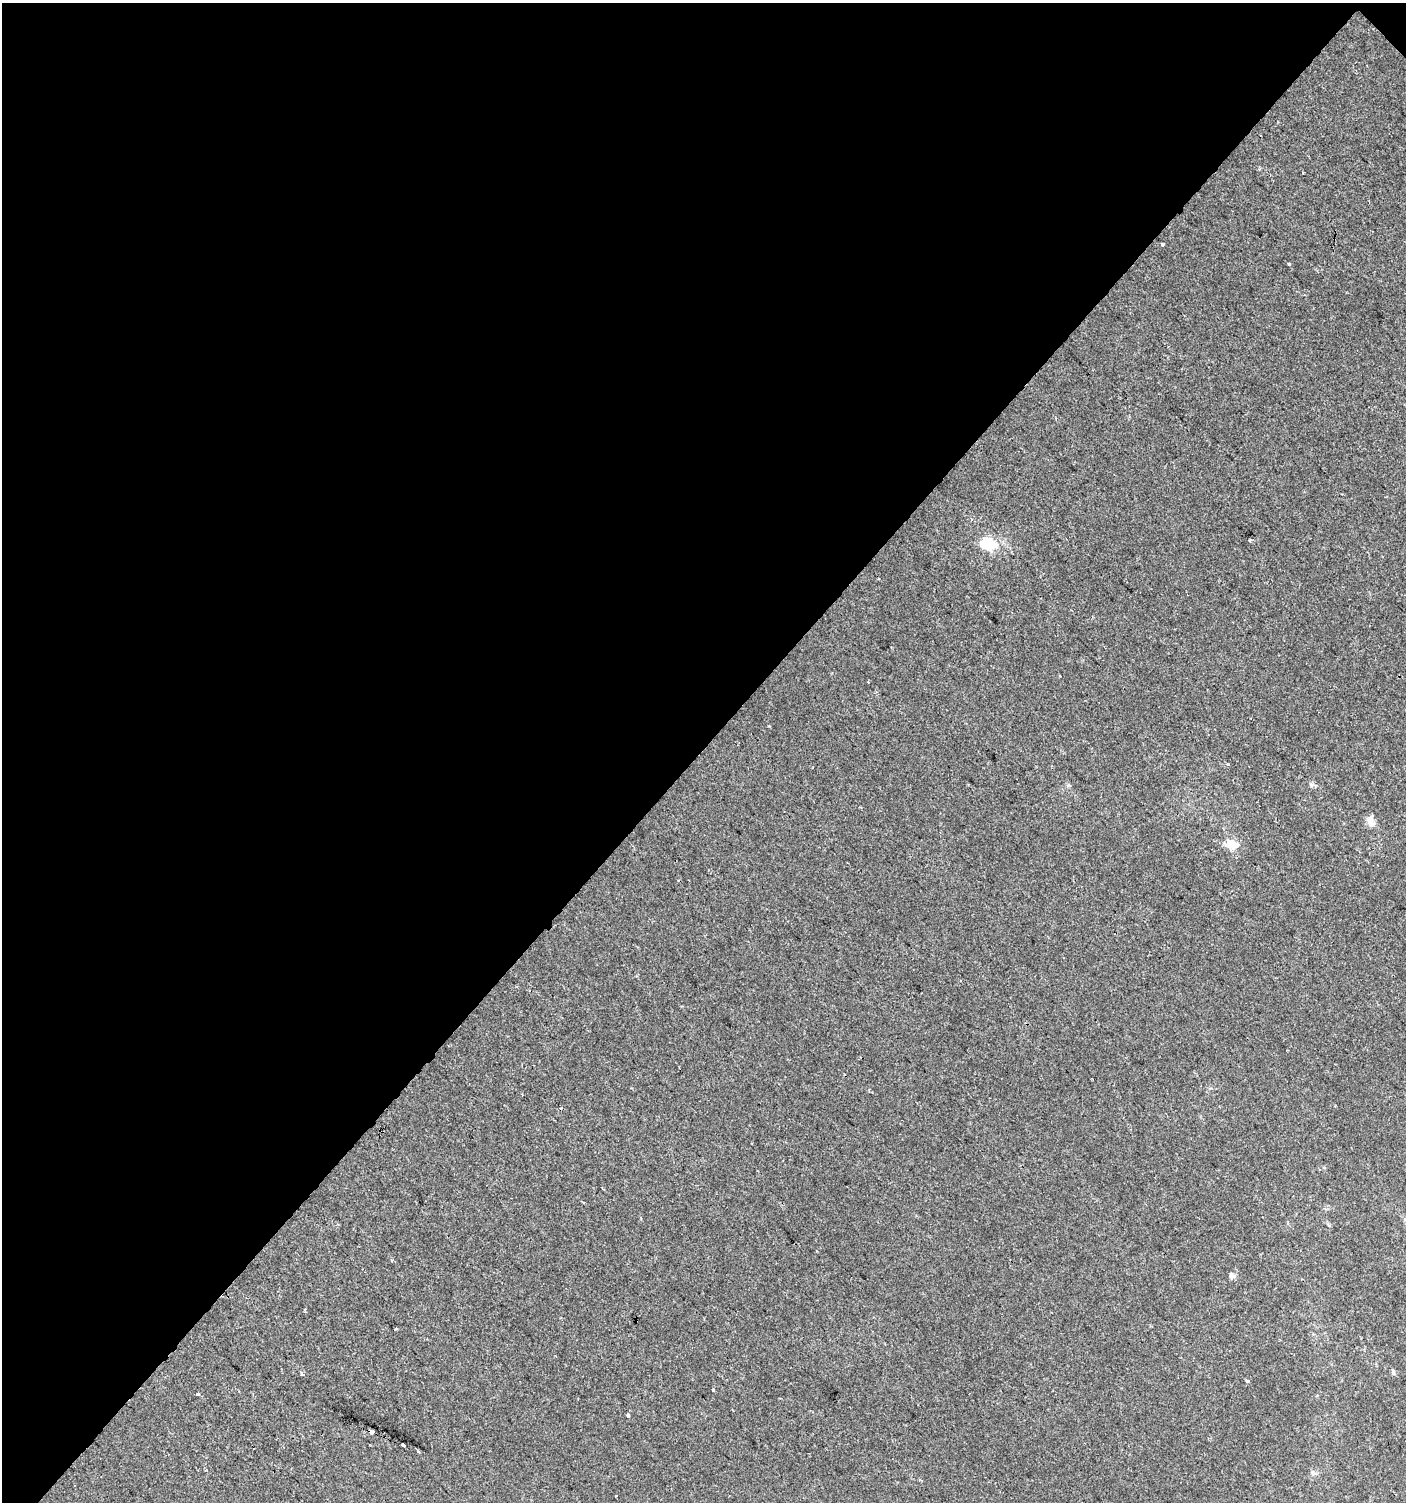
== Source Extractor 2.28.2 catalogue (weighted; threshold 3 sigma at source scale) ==
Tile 1 of 2 x 2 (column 1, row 1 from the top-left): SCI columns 106-1509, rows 1501-3000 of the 3001 x 3001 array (HDU 1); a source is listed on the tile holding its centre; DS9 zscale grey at full resolution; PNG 1408 x 1504 px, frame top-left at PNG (2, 3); no overlay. Shown black and unused: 50% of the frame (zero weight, under 2 of 3 exposures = <1% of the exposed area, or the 3 px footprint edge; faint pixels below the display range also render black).
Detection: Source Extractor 2.28.2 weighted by HDU 2 'WHT'; one run over the whole footprint, this tile lists its part. Background 6.10e-04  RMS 0.0041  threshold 0.0185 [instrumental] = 3 sigma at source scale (4.5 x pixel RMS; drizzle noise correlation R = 1.50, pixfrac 1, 0.0396/0.0396 arcsec/px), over >= 5 px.
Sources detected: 21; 3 cosmic-ray / hot-pixel residue — not listed; the other 18 listed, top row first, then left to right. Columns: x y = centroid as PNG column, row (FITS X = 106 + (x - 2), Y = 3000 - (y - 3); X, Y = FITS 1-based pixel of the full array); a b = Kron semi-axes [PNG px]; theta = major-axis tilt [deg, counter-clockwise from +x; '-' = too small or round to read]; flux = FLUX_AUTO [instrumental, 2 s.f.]
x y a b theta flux
1163 244 3 3 - 1.1
1289 264 4 3 - 0.45
1250 540 5 3 - 0.49
987 543 18 13 -14 13
1312 784 8 4 -8 0.98
1068 785 6 4 -44 0.64
1370 821 15 9 -77 2.8
1232 844 19 12 -20 5.4
1232 1276 8 7 - 1.3
396 1329 4 3 - 5.8
1393 1372 8 5 -64 0.82
302 1374 5 3 - 0.54
1247 1381 4 4 - 0.57
198 1394 3 3 - 2.9
628 1415 4 3 - 1.6
372 1432 4 3 - 5.2
403 1445 3 3 - 34
1313 1473 8 6 -59 1.1
Overlapping masked pixels (flux is a lower limit): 1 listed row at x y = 372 1432
Unlisted compact peaks at least as high as the median listed source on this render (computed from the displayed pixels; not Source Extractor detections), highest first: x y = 713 1390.